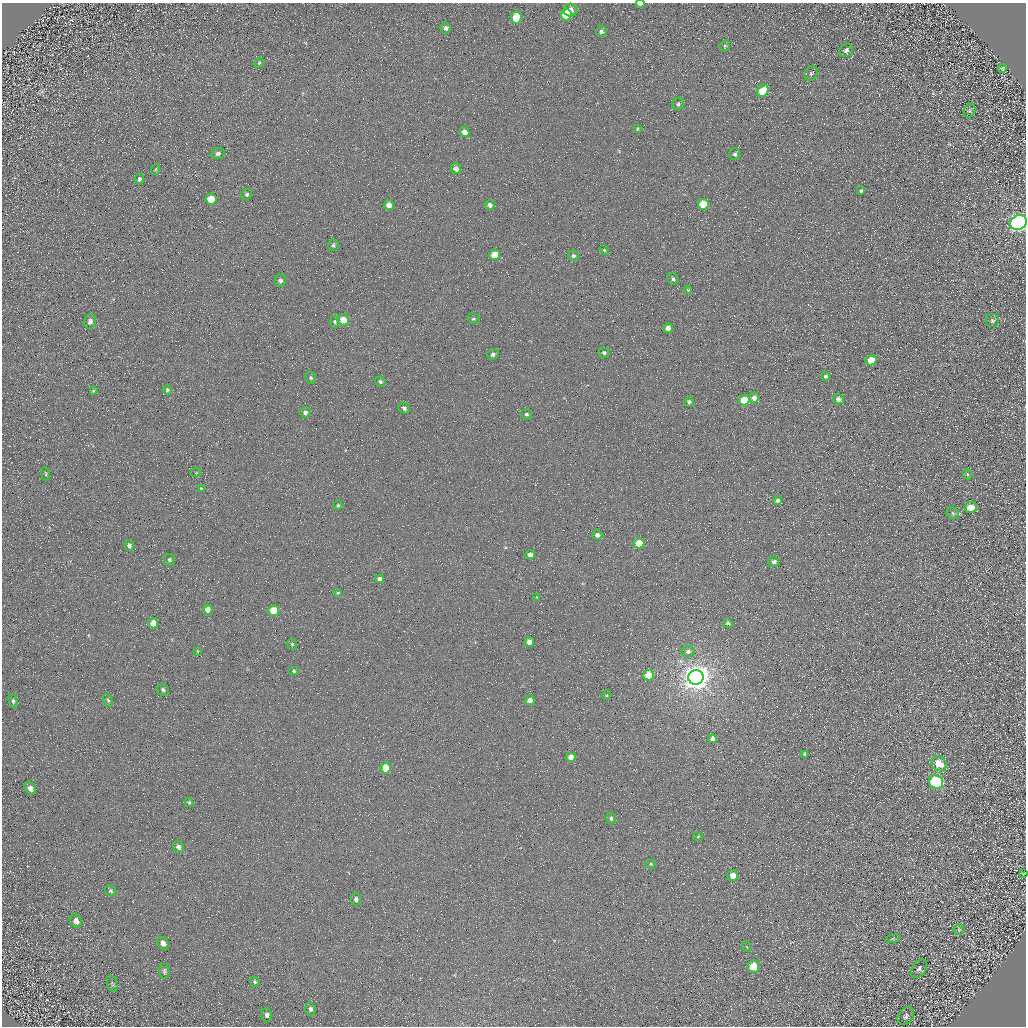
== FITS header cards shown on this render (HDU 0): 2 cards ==
NAXIS1  =                 1024 / Required FITS header
NAXIS2  =                 1024 / Required FITS header

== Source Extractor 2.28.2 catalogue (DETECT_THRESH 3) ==
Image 1024 x 1024 px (HDU 0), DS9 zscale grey, 1 PNG px = 1 image px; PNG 1028 x 1028 px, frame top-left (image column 1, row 1024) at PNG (2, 3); each listed source drawn as its Kron ellipse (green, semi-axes under 4 px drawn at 4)
Background 4.44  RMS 8.8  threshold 26.3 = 3 sigma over >= 5 px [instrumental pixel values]
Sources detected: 118; all 118 listed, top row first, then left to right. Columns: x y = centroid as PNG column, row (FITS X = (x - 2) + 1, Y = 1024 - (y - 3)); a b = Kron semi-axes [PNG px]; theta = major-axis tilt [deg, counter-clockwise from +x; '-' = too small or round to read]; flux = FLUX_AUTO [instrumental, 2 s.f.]
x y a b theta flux
640 4 4 3 - 2300
570 10 7 6 - 3700
566 15 6 5 - 14000
516 17 6 5 - 19000
446 28 5 5 - 1900
601 31 5 5 - 1700
725 46 6 5 - 840
846 50 7 6 - 2200
259 63 5 4 - 870
1002 68 4 3 - 870
811 73 8 6 55 1600
763 91 6 5 - 16000
678 104 6 5 - 1400
969 111 7 5 68 950
637 129 4 3 - 640
464 132 5 4 - 5200
218 153 7 5 19 1700
735 154 6 5 - 1200
156 169 5 3 - 610
456 169 5 5 - 3200
139 179 5 4 - 1400
861 191 4 3 - 1100
247 194 6 5 - 1200
211 199 5 5 - 12000
703 204 5 5 - 16000
389 205 5 5 - 4600
490 205 5 4 - 2800
1018 223 8 7 - 360000
333 245 6 5 - 1200
604 250 5 4 - 690
494 255 5 5 - 11000
573 256 5 5 - 1600
673 279 7 5 -48 1400
280 280 6 6 - 1900
688 290 4 4 - 670
473 319 6 5 - 1000
343 320 6 5 - 7700
90 321 7 6 - 2400
992 321 6 6 - 1500
335 322 6 3 -84 780
668 328 5 4 - 3500
604 353 5 5 - 1200
493 354 6 5 - 1700
871 360 6 5 - 12000
826 376 4 4 - 1300
311 378 6 5 - 1100
380 382 5 4 - 1500
167 390 5 4 - 1100
93 391 4 4 - 670
754 398 5 5 - 3400
838 399 5 5 - 2300
744 400 5 5 - 22000
689 402 5 4 - 1500
404 408 6 5 - 1800
305 412 5 5 - 1800
526 414 5 5 - 1200
196 473 5 3 - 550
45 474 7 3 -81 590
967 474 5 3 - 640
201 488 4 3 - 510
777 500 4 4 - 1700
338 505 4 3 - 950
971 507 6 5 - 8000
953 513 7 5 -46 1100
597 535 5 5 - 2300
639 543 5 5 - 18000
129 546 6 5 - 1600
530 555 5 4 - 2700
169 560 6 5 - 990
774 562 6 5 - 1800
379 579 4 4 - 2400
338 593 4 3 - 700
537 597 3 3 - 540
208 610 5 4 - 5000
273 610 5 5 - 14000
153 623 5 5 - 7200
728 623 5 4 - 1300
529 642 5 4 - 5500
292 644 6 4 -46 830
197 651 4 2 - 430
688 652 6 5 - 1700
294 671 5 4 - 800
649 675 5 5 - 11000
696 677 8 7 - 880000
163 690 6 6 - 1500
607 695 5 3 - 530
108 700 7 4 -63 1200
530 700 5 5 - 3800
13 701 7 4 -77 1200
712 739 4 4 - 3300
805 754 4 4 - 1400
571 757 5 5 - 4500
939 764 8 7 - 10000
386 768 5 5 - 12000
936 782 7 6 - 77000
30 788 6 5 - 3100
189 802 5 4 - 820
611 818 5 4 - 1100
698 836 5 3 - 540
178 847 6 5 - 2200
650 864 5 4 - 800
1024 873 4 2 - 400
733 876 5 5 - 7500
111 891 6 5 - 1100
356 899 6 5 - 2200
76 921 7 5 -65 2700
959 930 5 5 - 910
892 938 7 3 19 660
163 943 7 5 -56 3100
747 947 5 3 - 480
753 966 6 6 - 12000
919 969 10 6 55 1800
164 971 7 5 -82 1100
255 982 5 4 - 900
112 984 8 5 -71 1000
310 1009 6 5 - 1800
267 1015 7 5 -77 1500
906 1016 9 7 54 1900
At the frame edge (FLAGS 8, measured only in part): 3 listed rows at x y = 640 4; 1018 223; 1024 873